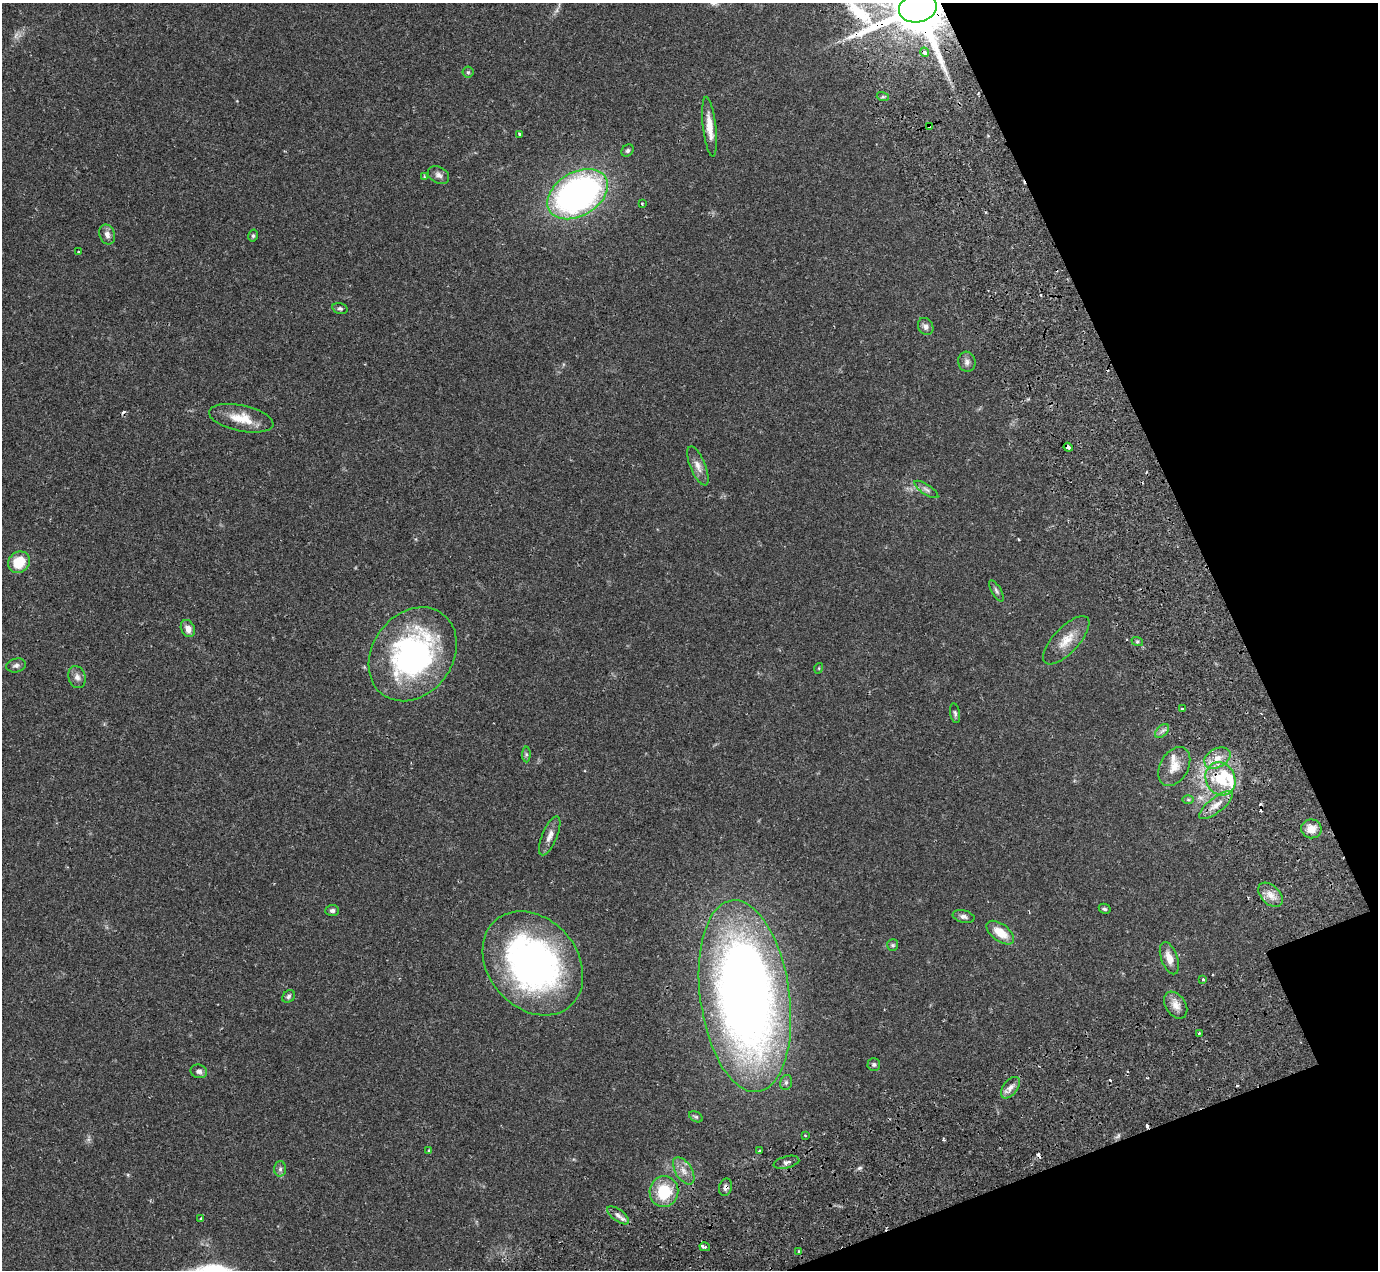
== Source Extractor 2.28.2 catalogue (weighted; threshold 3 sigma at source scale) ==
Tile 12 of 4 x 4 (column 4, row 3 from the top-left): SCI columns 4279-5654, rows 1558-2825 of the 5751 x 5797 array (HDU 1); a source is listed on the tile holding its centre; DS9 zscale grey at full resolution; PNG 1380 x 1272 px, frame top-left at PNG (2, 3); each listed source drawn as its Kron ellipse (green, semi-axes under 4 px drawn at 4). Shown black and unused: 16% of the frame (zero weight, under 2 of 3 exposures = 9% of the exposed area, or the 3 px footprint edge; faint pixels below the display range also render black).
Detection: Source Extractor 2.28.2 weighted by HDU 2 'WHT'; one run over the whole footprint, this tile lists its part. Background 0.0831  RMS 0.0058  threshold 0.0259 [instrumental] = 3 sigma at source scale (4.5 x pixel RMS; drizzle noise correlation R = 1.50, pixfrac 1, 0.05/0.05 arcsec/px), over >= 5 px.
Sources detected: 82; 2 too faint to see at this stretch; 6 cosmic-ray / hot-pixel residue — neither listed nor drawn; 2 inside a brighter listed object's ellipse — not listed separately; the other 72 listed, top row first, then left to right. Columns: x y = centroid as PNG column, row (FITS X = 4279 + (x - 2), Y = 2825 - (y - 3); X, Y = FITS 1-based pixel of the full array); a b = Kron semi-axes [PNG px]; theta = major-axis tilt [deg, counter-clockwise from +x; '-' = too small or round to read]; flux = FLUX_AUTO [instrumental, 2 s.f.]
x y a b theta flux
918 8 19 14 14 5500
924 52 5 3 - 3.5
468 72 5 5 - 0.83
883 97 6 4 -17 0.86
929 126 4 4 - 5.5
710 127 30 6 -84 8
520 134 4 3 - 1.5
628 151 7 5 45 1.2
438 175 11 8 -29 2.5
424 176 3 3 - 0.56
578 194 33 22 31 200
642 204 4 3 - 0.65
107 234 10 7 -68 2.9
253 236 6 4 75 0.92
78 252 3 2 - 0.47
340 308 8 5 -14 1.1
926 326 9 7 -58 2.5
967 362 10 8 -75 2.4
241 418 33 13 -12 13
1068 447 4 3 - 7.5
698 466 21 7 -68 4.4
926 489 14 5 -34 1.9
19 562 11 10 - 14
996 591 12 5 -59 1.5
188 629 9 6 -64 3.9
1066 640 31 13 47 10
1137 641 6 4 -19 0.79
413 654 50 40 53 130
16 665 10 7 13 1.9
819 668 5 3 - 0.5
77 677 11 8 -73 3.1
1182 709 3 3 - 1.4
955 713 10 5 -79 1.3
1162 731 8 5 44 1.7
526 754 8 4 -89 1.1
1217 758 14 9 27 6.4
1174 766 21 14 60 8.1
1220 779 17 14 -62 22
1188 800 6 4 -1 0.79
1216 805 21 7 38 6.1
1311 829 10 9 - 6.1
550 836 21 7 67 4.1
1270 895 15 9 -44 5.1
1105 909 6 5 - 1
332 910 7 5 2 1.3
964 917 11 6 -12 2.1
1000 933 16 8 -37 10
893 945 6 5 - 1.1
1169 958 17 8 -70 6
533 963 57 44 -49 210
1203 979 3 3 - 0.76
289 996 7 5 46 1.3
745 996 97 44 -82 570
1176 1005 15 10 -56 4.9
1199 1033 3 2 - 0.81
874 1064 6 6 - 1.3
199 1071 8 6 -16 1.9
786 1082 7 5 75 1.3
1010 1088 12 7 52 3.3
696 1117 7 5 -29 0.98
805 1135 4 2 - 0.5
429 1151 3 3 - 1.6
759 1151 3 2 - 0.53
786 1162 13 6 14 2.2
280 1169 7 6 - 1.6
684 1171 15 8 -58 4.6
725 1187 9 6 76 2
664 1192 15 14 - 22
618 1215 13 6 -36 2.8
201 1219 3 3 - 1.3
705 1247 5 3 - 3.4
799 1251 3 2 - 0.96
Overlapping masked pixels (flux is a lower limit): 7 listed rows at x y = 918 8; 924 52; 929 126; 1068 447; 1220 779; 745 996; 725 1187
Isophote crosses this tile's border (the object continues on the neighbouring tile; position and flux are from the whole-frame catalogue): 1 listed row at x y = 918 8